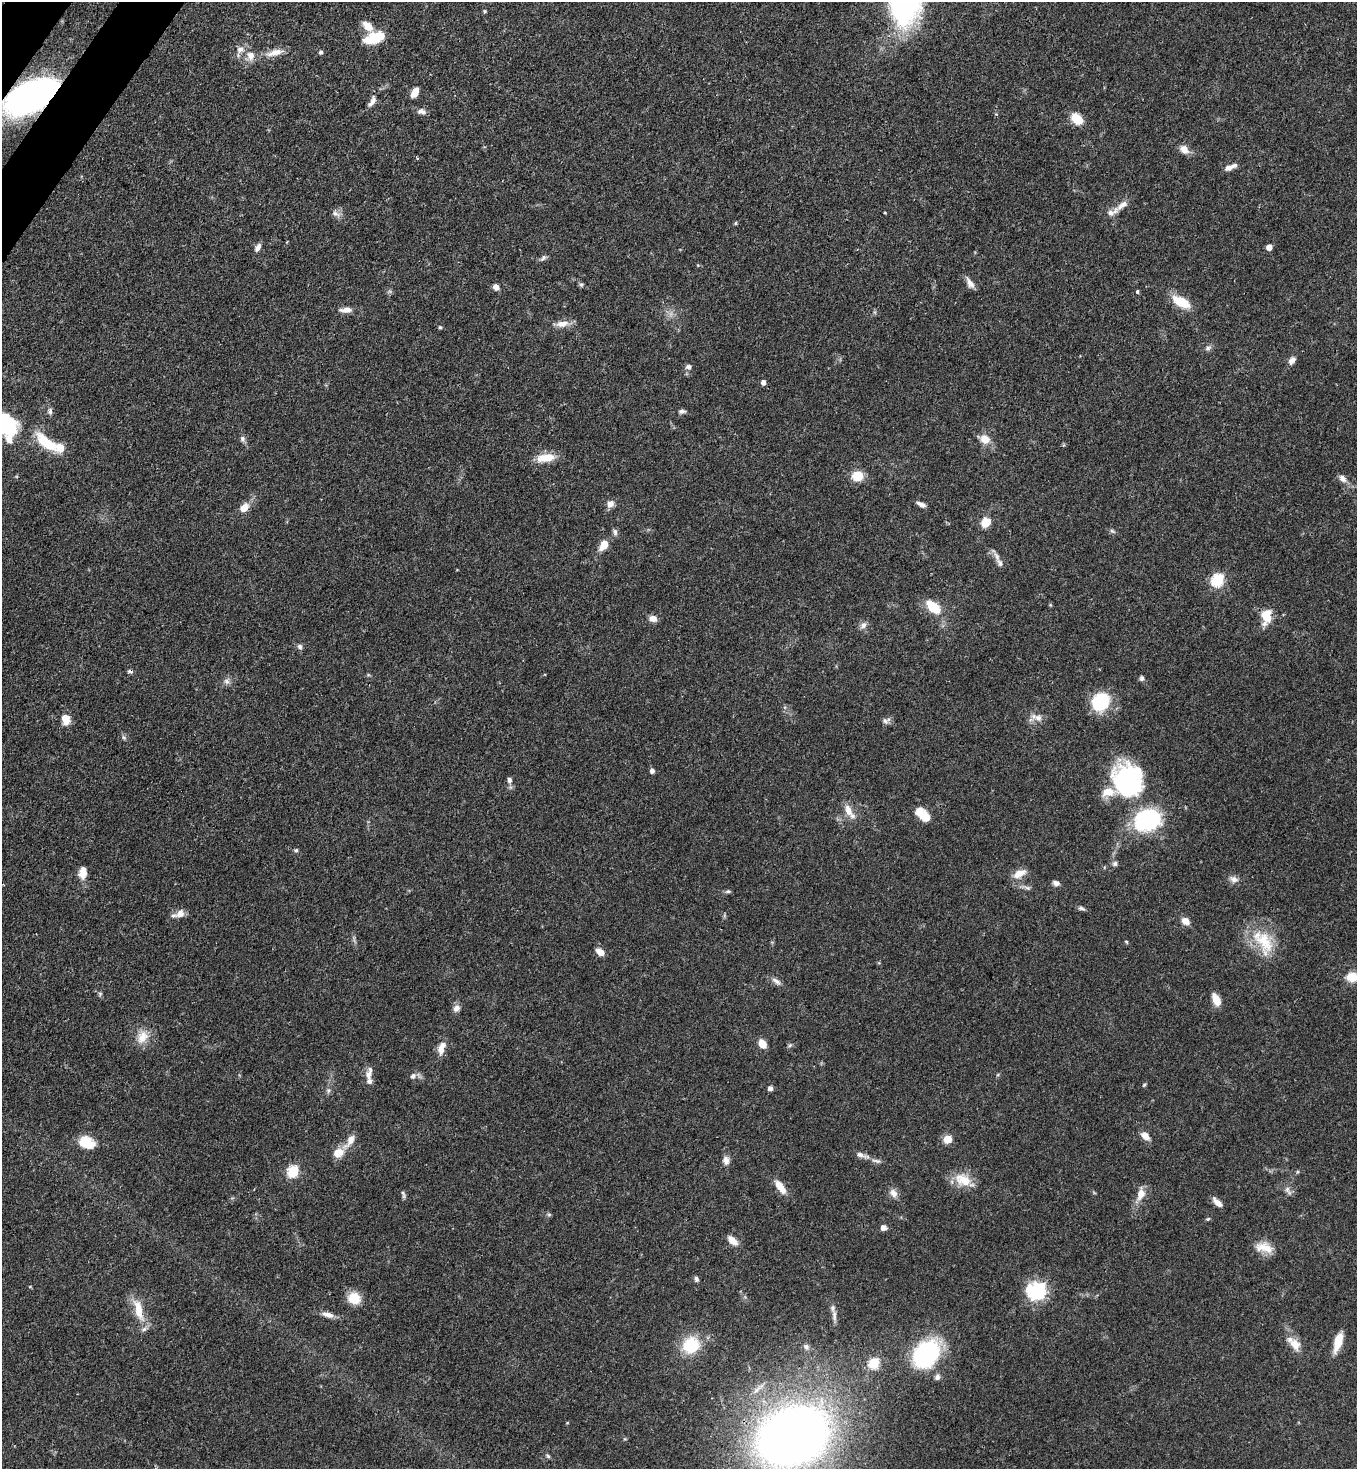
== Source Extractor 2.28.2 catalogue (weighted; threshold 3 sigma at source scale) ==
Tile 11 of 4 x 4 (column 3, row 3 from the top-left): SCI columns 2934-4288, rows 1526-2992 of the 6007 x 5985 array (HDU 1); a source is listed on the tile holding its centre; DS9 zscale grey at full resolution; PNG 1359 x 1471 px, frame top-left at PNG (2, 2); no overlay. Shown black and unused: <1% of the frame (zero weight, under 3 of 4 exposures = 7% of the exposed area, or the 3 px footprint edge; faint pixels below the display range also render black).
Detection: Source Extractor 2.28.2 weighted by HDU 2 'WHT'; one run over the whole footprint, this tile lists its part. Background 0.0745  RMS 0.0039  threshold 0.0175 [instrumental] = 3 sigma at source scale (4.5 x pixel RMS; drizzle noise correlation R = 1.50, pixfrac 1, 0.05/0.05 arcsec/px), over >= 5 px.
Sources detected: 142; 1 cosmic-ray / hot-pixel residue — not listed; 7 inside a brighter listed object's ellipse — not listed separately; the other 134 listed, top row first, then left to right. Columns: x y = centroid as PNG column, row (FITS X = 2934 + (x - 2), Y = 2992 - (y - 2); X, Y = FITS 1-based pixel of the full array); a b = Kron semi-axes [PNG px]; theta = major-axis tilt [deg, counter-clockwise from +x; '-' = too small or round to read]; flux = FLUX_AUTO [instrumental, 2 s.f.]
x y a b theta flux
484 11 6 4 89 0.47
368 26 15 9 -43 3.9
375 38 21 10 19 12
240 49 10 9 - 2.4
321 52 5 5 - 0.86
274 53 25 8 15 4.4
251 56 11 10 - 3.4
415 93 11 6 59 3.8
30 97 36 20 29 170
373 101 13 7 80 1.8
421 111 12 7 -15 1.8
1077 119 12 8 -44 8.6
1184 149 12 9 -43 3.1
1229 168 13 7 25 2.3
1122 205 18 7 36 3
336 214 14 7 -26 1.7
735 223 5 4 - 0.46
258 247 10 6 58 1.8
1269 247 5 4 - 3.1
543 258 10 5 46 1
970 283 15 7 -58 2.4
581 285 6 5 - 0.69
496 287 6 6 - 2.3
1137 292 4 3 - 0.89
1181 302 24 11 -29 8.3
346 310 15 7 3 2.8
562 324 17 9 6 3.5
440 327 5 4 - 0.56
1208 348 8 5 31 1.1
1292 360 11 7 54 1.8
688 367 8 6 18 1.2
763 382 5 4 - 1.6
50 411 10 5 -89 1.2
682 411 8 5 4 1.2
5 424 23 19 -43 31
242 439 8 7 - 1.2
985 439 11 9 -39 4.7
47 443 31 12 -38 13
546 458 24 10 7 6.6
857 476 13 11 -10 6.4
1342 478 12 8 -50 2.3
610 504 10 8 50 2.3
921 504 11 5 -27 1.6
244 508 10 7 46 4.1
985 522 9 7 44 7
1112 531 9 4 -36 0.78
615 532 9 6 -82 1.1
604 545 13 9 57 4.4
997 556 13 6 -66 1.9
1218 580 6 6 - 46
933 607 20 11 -41 9.4
1267 616 15 12 -74 7.8
653 618 9 7 -17 2.4
863 625 10 8 49 1.7
300 647 7 6 - 1.2
1142 678 6 6 - 1
226 681 9 7 -44 1.5
1100 701 19 16 50 21
1038 718 13 9 -18 2.8
66 719 11 7 -79 5.8
886 721 11 7 19 1.5
123 737 7 4 -71 0.68
652 771 5 5 - 1.2
509 780 8 6 -74 1.4
1127 780 34 30 -74 55
849 811 22 8 -60 4
923 814 18 10 -43 6.4
1147 820 27 20 18 41
296 850 5 4 - 0.67
1115 864 7 6 - 1
83 872 14 9 84 4.2
1019 873 16 8 27 4.2
1233 879 12 8 -18 2.1
1056 883 9 6 -22 1.4
1027 888 10 5 -19 1.2
728 891 7 5 9 0.71
1081 908 9 5 -8 0.91
180 914 12 10 38 2.8
1185 921 9 7 -34 3
1126 942 5 4 - 0.44
1264 942 40 22 -70 16
600 952 9 6 -33 3
1352 977 13 11 -7 6.1
776 981 14 6 -32 1.9
100 994 6 4 73 0.57
1216 999 14 7 -65 5.1
456 1008 9 8 - 1.9
142 1037 19 14 61 5.9
762 1044 9 6 -62 4.5
790 1045 6 5 - 0.67
441 1048 17 8 71 3.8
369 1075 13 8 71 2.7
413 1076 6 6 - 1.5
1144 1085 6 3 45 0.45
770 1088 5 5 - 1.7
328 1091 7 6 - 0.94
1145 1136 11 7 -44 3
948 1139 5 5 - 12
350 1141 21 8 53 3.7
86 1142 17 12 -23 9.2
338 1153 13 10 21 4.8
860 1155 10 7 -23 1.6
726 1160 11 8 -86 2.1
876 1161 15 5 -10 1.6
293 1171 6 5 - 36
963 1180 24 16 -26 7.8
780 1187 18 8 -54 5
1288 1190 15 6 -57 1.6
893 1193 12 9 -53 2.4
403 1194 11 4 -77 0.88
1141 1194 17 10 76 4.3
1217 1202 12 5 -44 2.8
549 1214 6 4 0 0.56
1208 1219 6 4 22 0.52
883 1227 5 5 - 2.4
733 1240 13 7 -43 3.6
1264 1247 25 12 -12 5.9
696 1279 7 5 -71 0.89
30 1287 5 3 - 0.33
1038 1291 8 7 - 130
354 1298 13 11 -25 8.3
138 1309 32 11 -76 8.5
328 1315 15 7 -14 2.7
834 1316 18 6 -84 2.2
1338 1342 21 8 73 6.5
1295 1344 18 12 -59 5
691 1345 19 17 38 16
806 1347 9 7 -60 1.2
926 1353 25 18 47 64
874 1363 6 5 - 30
937 1377 8 6 71 1.4
567 1423 5 3 - 0.3
793 1436 39 29 23 620
548 1456 7 4 -45 0.66
Overlapping masked pixels (flux is a lower limit): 1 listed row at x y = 30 97
Isophote crosses this tile's border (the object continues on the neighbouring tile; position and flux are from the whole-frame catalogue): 3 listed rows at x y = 5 424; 1352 977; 793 1436